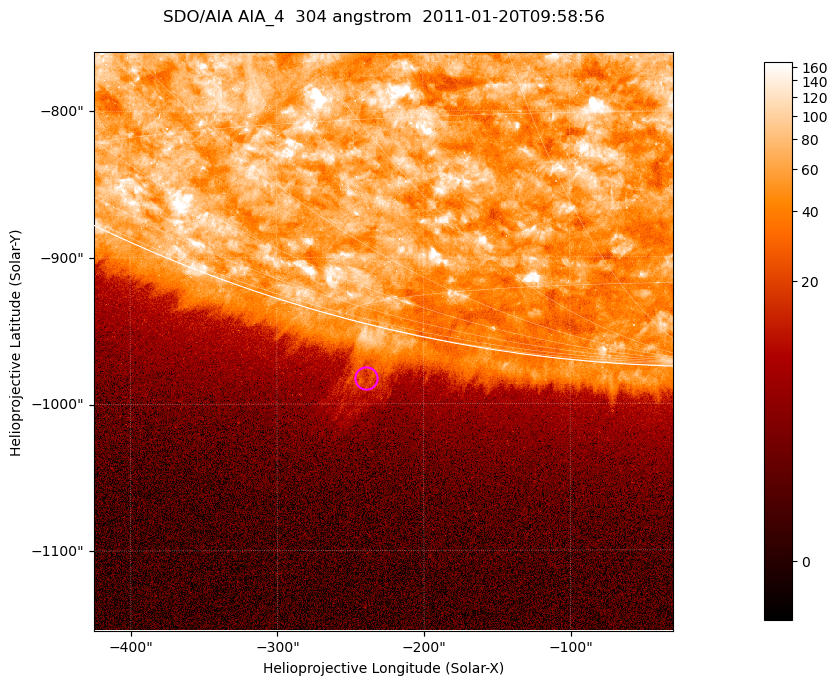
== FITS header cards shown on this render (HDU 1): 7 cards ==
TELESCOP= 'SDO/AIA '           / For AIA: SDO/AIA
INSTRUME= 'AIA_4   '           / For AIA: AIA_ATA1, AIA_ATA2, AIA_ATA3 or AIA_AT
WAVELNTH=                  304 / [angstrom] Wavelength
WAVEUNIT= 'angstrom'           / Wavelength unit: angstrom
DATE-OBS= '2011-01-20T09:58:56.124' / [ISO] Date when observation started; ISO 8
CTYPE1  = 'HPLN-TAN'           / CTYPE1; Typically HPLN
CTYPE2  = 'HPLT-TAN'           / CTYPE2; Typically HPLT

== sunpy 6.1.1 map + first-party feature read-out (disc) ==
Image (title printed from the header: SDO/AIA AIA_4  304 angstrom  2011-01-20T09:58:56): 658 x 658 px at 0.6 arcsec/px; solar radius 975 arcsec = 1625 px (partial field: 2.4% of the solar disc is inside the frame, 46% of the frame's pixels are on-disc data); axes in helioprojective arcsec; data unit not stated in the header (colour bar unlabelled)
Orientation: roll -0.132 deg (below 1 deg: not rotated)
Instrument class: DISC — disc imager (sunpy class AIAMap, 304 A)
Bright regions (active regions / flare kernels): reference = the on-disc median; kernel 5 px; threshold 5 sigma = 113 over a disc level ~60.8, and >= 1.15x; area >= 432 px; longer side >= 8 px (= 4.8 arcsec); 0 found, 0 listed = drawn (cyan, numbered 1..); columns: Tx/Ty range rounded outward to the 2 arcsec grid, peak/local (2 s.f.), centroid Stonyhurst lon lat
Off-limb structures (1.02-1.3 R_sun): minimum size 216 px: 3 found; the strongest spans PA ~165..170 deg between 1.02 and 1.08 R_sun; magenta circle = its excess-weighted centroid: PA ~165 deg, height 1.04 R_sun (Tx ~-240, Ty ~-982 arcsec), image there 2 x the reference